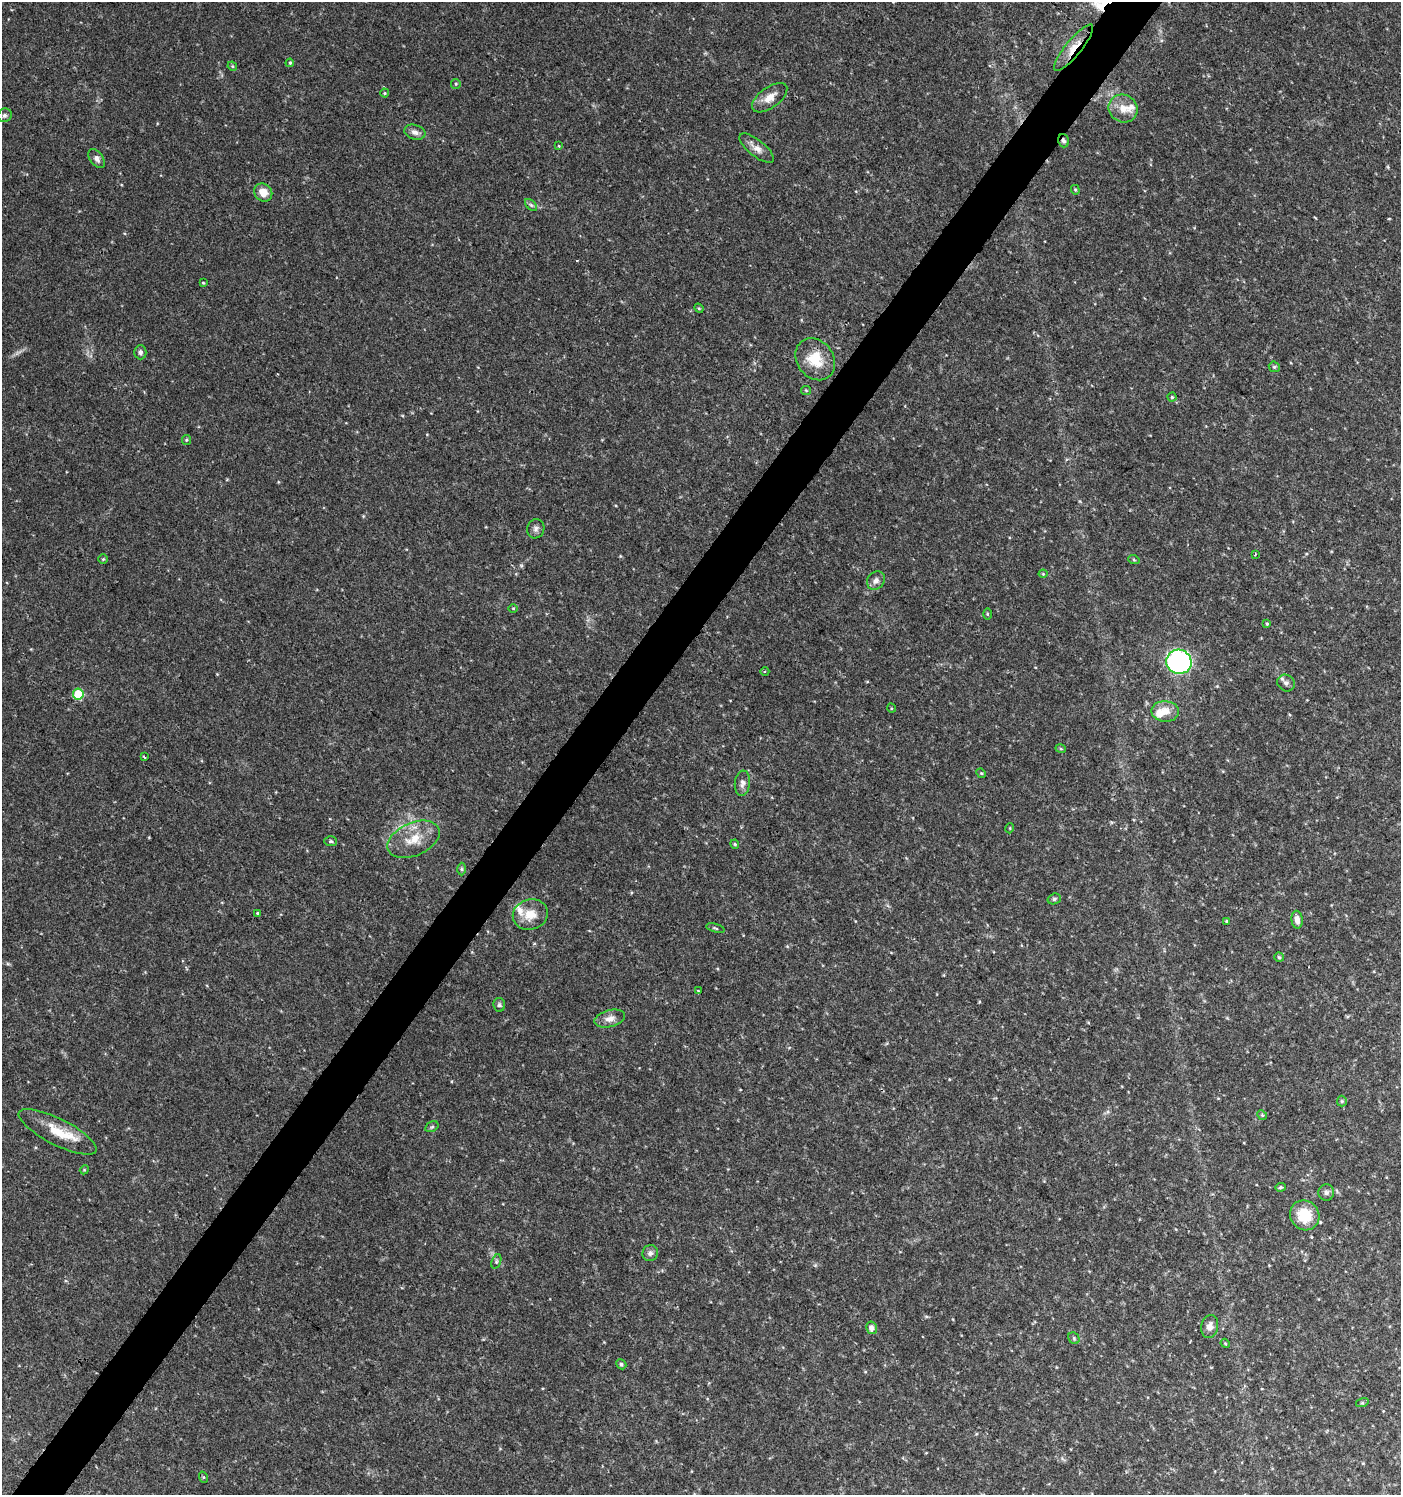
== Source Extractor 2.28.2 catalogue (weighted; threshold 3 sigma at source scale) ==
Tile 7 of 4 x 4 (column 3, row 2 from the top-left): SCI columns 2978-4376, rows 2998-4490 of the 6021 x 5988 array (HDU 1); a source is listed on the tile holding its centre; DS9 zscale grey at full resolution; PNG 1403 x 1497 px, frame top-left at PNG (2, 2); each listed source drawn as its Kron ellipse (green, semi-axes under 4 px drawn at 4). Shown black and unused: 4% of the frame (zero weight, under 3 of 4 exposures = <1% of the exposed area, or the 3 px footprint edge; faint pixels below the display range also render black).
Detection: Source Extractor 2.28.2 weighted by HDU 2 'WHT'; one run over the whole footprint, this tile lists its part. Background 0.0443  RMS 0.004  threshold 0.0179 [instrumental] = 3 sigma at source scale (4.5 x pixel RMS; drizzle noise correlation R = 1.50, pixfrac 1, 0.0396/0.0396 arcsec/px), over >= 5 px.
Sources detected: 78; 3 inside a brighter listed object's ellipse — not listed separately; the other 75 listed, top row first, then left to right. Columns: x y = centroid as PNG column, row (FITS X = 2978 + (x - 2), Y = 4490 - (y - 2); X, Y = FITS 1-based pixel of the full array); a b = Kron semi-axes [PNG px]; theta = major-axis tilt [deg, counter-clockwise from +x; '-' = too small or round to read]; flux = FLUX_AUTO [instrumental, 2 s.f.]
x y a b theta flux
1074 48 29 7 50 6.1
290 63 4 3 - 0.41
232 66 5 4 - 0.46
456 84 5 4 - 0.49
385 93 4 4 - 0.41
770 98 20 10 36 4.2
1123 108 15 13 -30 5
5 115 7 6 - 1.1
415 132 11 7 -17 2
1063 141 7 5 -73 1
559 146 3 2 - 0.26
757 148 21 8 -39 3.2
97 159 11 6 -54 1.7
1075 190 5 4 - 0.45
263 192 9 8 - 4.2
531 205 7 4 -45 0.76
203 283 3 3 - 0.35
699 308 5 4 - 0.43
140 352 7 6 - 1.1
815 359 22 18 -53 11
1274 367 6 5 - 0.63
806 390 5 4 - 0.43
1172 397 4 4 - 0.45
186 440 5 4 - 0.5
536 529 10 8 73 1.4
1255 554 3 2 - 0.36
103 559 4 4 - 0.43
1134 560 6 3 -19 0.43
1043 574 4 4 - 0.38
876 580 10 8 52 1.9
513 608 5 3 - 0.34
987 614 6 4 -89 0.51
1267 624 4 4 - 0.5
1179 662 13 12 - 110
765 672 4 3 - 0.44
1286 683 9 8 - 1.5
78 694 5 5 - 20
891 708 5 3 - 0.35
1165 711 14 10 -3 5.1
1061 749 5 3 - 0.39
144 757 3 2 - 0.38
981 773 5 4 - 0.43
742 783 12 7 83 1.8
1010 828 5 3 - 0.33
413 839 28 16 24 9.5
331 841 6 5 - 0.61
735 844 4 4 - 0.49
462 869 6 4 -89 0.6
1054 899 7 5 16 0.76
257 913 4 4 - 0.43
530 914 18 15 20 6.6
1297 920 9 5 -84 2.4
1227 921 4 4 - 0.6
715 928 9 3 -16 0.58
1279 957 5 4 - 0.55
698 991 3 2 - 0.84
499 1005 7 6 - 0.85
610 1019 16 8 15 2.9
1342 1101 5 5 - 0.56
1262 1115 5 4 - 0.5
432 1127 7 5 30 0.67
58 1132 43 13 -27 11
84 1170 4 3 - 0.36
1280 1187 5 4 - 0.66
1326 1193 8 8 - 1.2
1305 1215 15 14 - 11
650 1253 8 7 - 1.5
496 1261 7 4 71 0.75
1210 1326 11 8 78 2.7
871 1328 6 5 - 2
1074 1338 6 5 - 0.7
1225 1343 5 3 - 0.35
621 1364 5 4 - 0.78
1362 1403 6 4 17 0.57
203 1477 6 3 -71 0.42
Overlapping masked pixels (flux is a lower limit): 2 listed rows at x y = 1074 48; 1063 141